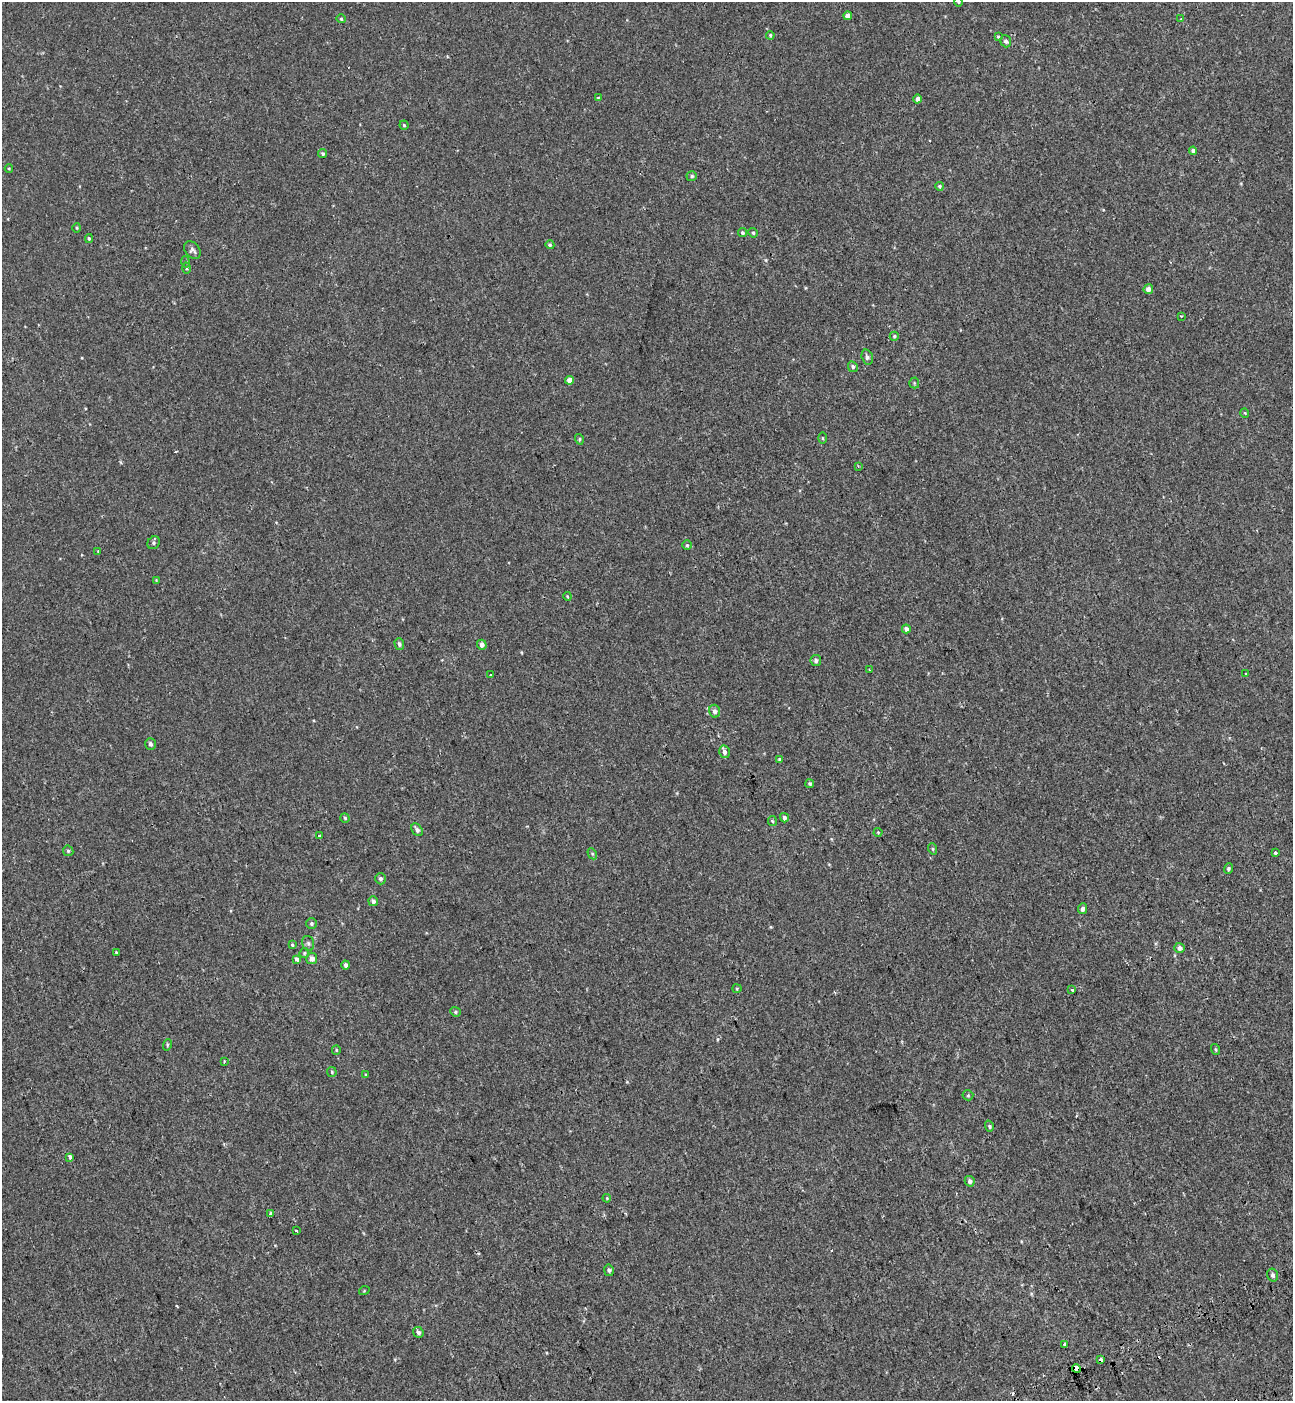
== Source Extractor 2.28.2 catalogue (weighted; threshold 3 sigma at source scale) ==
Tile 6 of 4 x 4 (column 2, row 2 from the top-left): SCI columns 1524-2814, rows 2898-4296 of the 5576 x 5797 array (HDU 1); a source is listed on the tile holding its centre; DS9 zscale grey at full resolution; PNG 1295 x 1403 px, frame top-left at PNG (2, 2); each listed source drawn as its Kron ellipse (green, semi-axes under 4 px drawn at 4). Shown black and unused: <1% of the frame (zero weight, under 2 of 3 exposures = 6% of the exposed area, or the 3 px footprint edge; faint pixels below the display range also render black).
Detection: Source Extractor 2.28.2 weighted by HDU 2 'WHT'; one run over the whole footprint, this tile lists its part. Background -7.26e-04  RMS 0.0031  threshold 0.0137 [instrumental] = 3 sigma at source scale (4.5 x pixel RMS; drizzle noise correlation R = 1.50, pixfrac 1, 0.0396/0.0396 arcsec/px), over >= 5 px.
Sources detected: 102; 5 cosmic-ray / hot-pixel residue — neither listed nor drawn; the other 97 listed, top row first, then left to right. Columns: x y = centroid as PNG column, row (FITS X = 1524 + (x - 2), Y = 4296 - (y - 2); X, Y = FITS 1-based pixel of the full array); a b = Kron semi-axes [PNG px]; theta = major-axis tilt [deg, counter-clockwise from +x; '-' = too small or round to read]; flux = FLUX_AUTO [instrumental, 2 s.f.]
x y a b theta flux
958 2 4 4 - 0.29
848 16 4 4 - 1.6
341 19 4 4 - 0.35
1181 19 3 3 - 0.71
770 35 4 3 - 0.32
998 37 4 4 - 0.27
1006 41 6 5 - 0.69
598 98 4 2 - 0.19
918 99 4 4 - 1.1
404 125 4 4 - 0.36
1193 151 4 4 - 0.88
323 154 4 4 - 0.44
9 168 4 3 - 0.22
692 176 5 4 - 0.55
939 186 4 4 - 0.41
76 228 5 3 - 0.29
742 233 4 4 - 0.41
753 233 5 4 - 0.33
89 239 4 3 - 0.45
550 245 5 4 - 0.4
192 250 10 7 -51 0.97
186 262 5 3 - 0.28
187 268 5 3 - 0.32
1148 289 5 5 - 1.7
1181 316 2 2 - 0.23
894 336 4 4 - 0.39
867 357 8 5 -73 0.8
853 367 6 4 -61 0.57
569 380 4 4 - 1.8
914 383 5 5 - 0.38
1245 413 5 3 - 0.24
822 438 5 3 - 0.28
579 439 5 3 - 0.34
858 466 3 3 - 0.26
154 543 7 5 48 0.53
687 545 5 5 - 0.4
98 551 4 3 - 0.21
156 580 4 4 - 0.23
567 596 4 3 - 0.26
906 629 4 4 - 1.1
399 644 6 4 -72 0.67
482 645 5 4 - 1.3
816 660 5 5 - 0.7
869 670 3 2 - 0.29
491 674 3 3 - 1
1246 674 4 3 - 0.23
714 711 6 5 - 1
150 744 6 5 - 0.71
724 752 6 5 - 1
779 759 4 4 - 0.28
810 784 4 4 - 0.45
345 818 5 4 - 0.4
784 818 5 4 - 0.78
772 821 5 4 - 0.3
417 830 7 5 -55 0.89
878 832 4 4 - 0.25
320 836 4 3 - 0.33
933 849 6 3 -71 0.31
68 851 5 4 - 0.43
1275 853 3 3 - 0.98
592 854 6 4 -60 0.35
1228 869 5 4 - 0.57
381 879 5 5 - 0.72
373 901 5 4 - 1.1
1083 909 5 4 - 0.85
312 923 5 5 - 0.5
308 943 8 5 -74 0.6
292 945 4 3 - 0.37
1179 948 5 5 - 1.3
116 953 3 3 - 2.1
304 953 5 4 - 0.4
312 958 6 5 - 1.3
297 959 4 3 - 1.9
346 965 4 4 - 0.88
737 989 4 4 - 0.31
1072 989 3 3 - 9.1
455 1012 5 4 - 0.4
167 1045 6 3 72 0.31
1216 1049 6 3 -71 0.35
336 1050 5 4 - 0.36
224 1061 3 2 - 0.29
332 1072 5 4 - 0.34
366 1075 4 3 - 0.26
968 1095 5 5 - 0.37
989 1126 6 4 -73 0.43
70 1157 4 3 - 1.5
970 1181 5 4 - 0.86
607 1198 4 3 - 0.26
270 1214 4 3 - 0.58
296 1231 3 2 - 0.5
609 1270 6 5 - 0.68
1273 1275 6 5 - 0.75
364 1291 5 3 - 0.22
418 1332 6 5 - 0.83
1064 1344 3 3 - 1
1101 1359 3 3 - 1.3
1077 1369 4 3 - 97
Overlapping masked pixels (flux is a lower limit): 2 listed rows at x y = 1101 1359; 1077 1369
Isophote crosses this tile's border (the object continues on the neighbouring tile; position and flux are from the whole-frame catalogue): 1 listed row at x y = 958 2